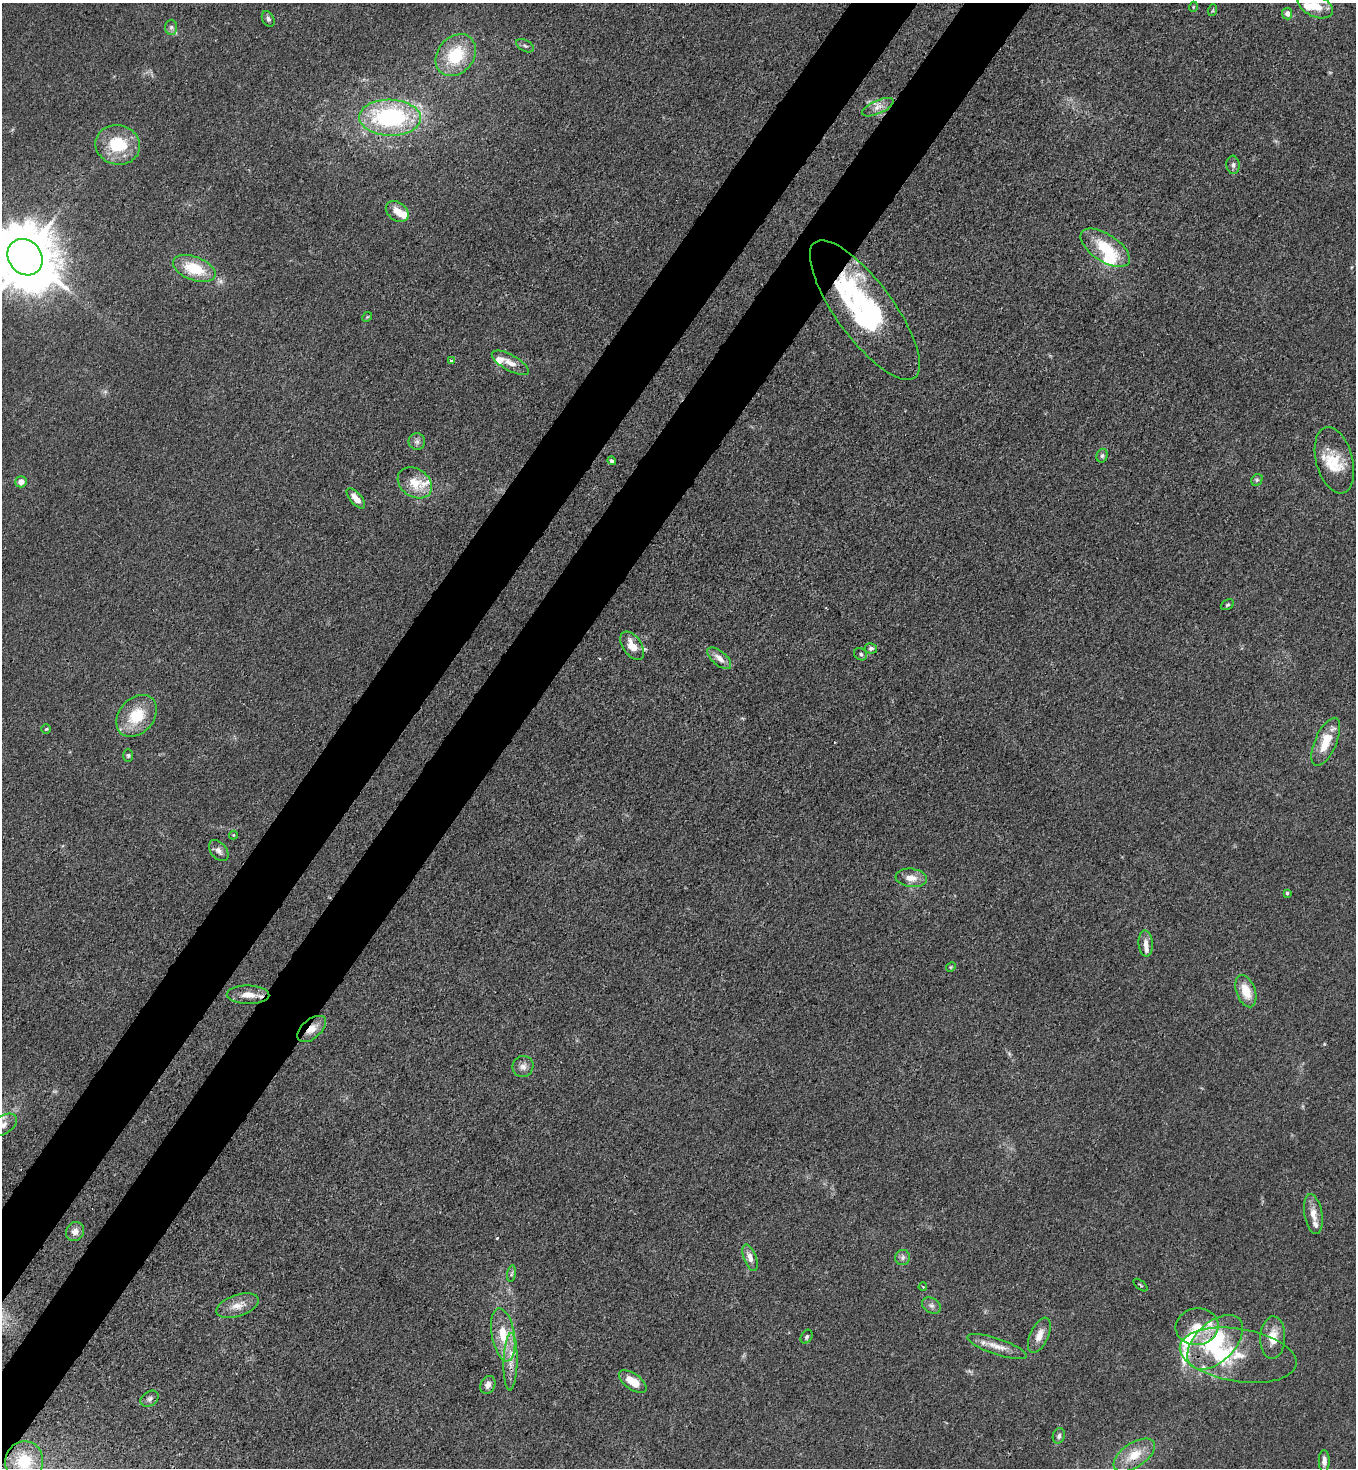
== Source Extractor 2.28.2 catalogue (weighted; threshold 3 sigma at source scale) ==
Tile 7 of 4 x 4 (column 3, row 2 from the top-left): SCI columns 3070-4423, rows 2990-4455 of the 6003 x 5982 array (HDU 1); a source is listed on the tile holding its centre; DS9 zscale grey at full resolution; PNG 1358 x 1470 px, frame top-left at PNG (2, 3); each listed source drawn as its Kron ellipse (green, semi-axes under 4 px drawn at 4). Shown black and unused: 9% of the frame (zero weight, under 3 of 4 exposures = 7% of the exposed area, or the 3 px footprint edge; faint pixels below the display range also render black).
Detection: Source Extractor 2.28.2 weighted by HDU 2 'WHT'; one run over the whole footprint, this tile lists its part. Background 0.0202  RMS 0.0028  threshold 0.0127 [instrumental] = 3 sigma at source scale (4.5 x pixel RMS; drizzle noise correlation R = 1.50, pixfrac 1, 0.05/0.05 arcsec/px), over >= 5 px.
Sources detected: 92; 2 too faint to see at this stretch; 2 inside a brighter object's white glare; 1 cosmic-ray / hot-pixel residue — neither listed nor drawn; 14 inside a brighter listed object's ellipse — not listed separately; the other 73 listed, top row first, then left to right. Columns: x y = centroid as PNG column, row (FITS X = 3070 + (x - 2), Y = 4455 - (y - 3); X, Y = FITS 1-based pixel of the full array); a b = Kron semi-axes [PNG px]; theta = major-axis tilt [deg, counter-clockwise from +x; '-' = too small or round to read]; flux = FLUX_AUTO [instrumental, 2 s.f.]
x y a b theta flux
1315 6 19 11 -25 5.2
1193 7 5 3 - 0.25
1213 10 6 3 71 0.31
1287 14 6 5 - 1.6
268 19 8 5 -63 0.8
171 27 7 6 - 0.84
525 46 9 5 -30 0.72
456 55 23 18 50 14
878 107 17 6 24 2.1
390 118 31 18 -2 38
118 145 22 19 -12 12
1233 165 9 6 -84 0.96
397 211 12 9 -37 3.3
1105 248 28 13 -34 10
25 257 19 16 -51 2000
194 268 22 11 -21 10
865 310 84 28 -54 50
367 317 5 4 - 0.32
451 361 4 3 - 0.66
510 363 20 8 -29 2.6
417 442 8 8 - 1
1102 456 7 5 74 0.69
1334 460 34 18 -75 8.7
612 461 4 4 - 0.58
1257 480 6 5 - 0.51
21 482 6 5 - 2.1
415 483 18 14 -34 6.1
356 498 12 5 -50 3.3
1227 605 7 5 30 0.53
632 646 16 9 -55 3.9
871 648 6 5 - 0.76
861 654 7 6 - 0.67
719 658 14 7 -41 2.4
137 716 23 17 48 10
46 729 4 4 - 0.35
1326 742 26 10 66 6.9
128 756 6 5 - 0.5
233 835 4 4 - 0.24
219 851 12 8 -49 1.4
911 878 16 9 -7 3.1
1287 893 4 3 - 0.46
1146 944 13 7 -85 1.8
951 967 5 4 - 0.41
1246 991 17 9 -69 5.8
248 995 21 9 -2 3.7
312 1029 17 9 41 3.4
523 1066 11 10 - 1.6
3 1125 15 9 32 2.5
1313 1214 20 9 -81 2.9
75 1232 10 8 54 1.9
750 1258 14 6 -70 2.1
903 1258 7 7 - 1
512 1274 8 4 80 0.54
1140 1285 8 2 -40 0.27
923 1287 4 2 - 0.22
931 1305 10 7 -31 1.2
237 1306 22 10 18 3.5
1197 1327 21 18 8 6.2
503 1335 27 11 -80 8.3
1039 1335 19 9 65 3.1
807 1337 7 5 59 0.62
1273 1338 21 12 88 5
1215 1342 33 19 44 23
997 1346 31 8 -19 3.8
1238 1355 59 26 -9 16
511 1362 29 7 89 3.9
633 1381 16 8 -35 4.7
488 1385 9 7 62 1.7
150 1399 10 7 35 0.97
1059 1436 8 6 71 0.87
1134 1455 24 12 34 6.5
24 1461 20 19 - 10
1324 1461 11 5 -90 1.6
Overlapping masked pixels (flux is a lower limit): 5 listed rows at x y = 194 268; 865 310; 312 1029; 1215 1342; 1134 1455
Isophote crosses this tile's border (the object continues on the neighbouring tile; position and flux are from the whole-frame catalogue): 4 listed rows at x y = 1315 6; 25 257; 3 1125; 24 1461